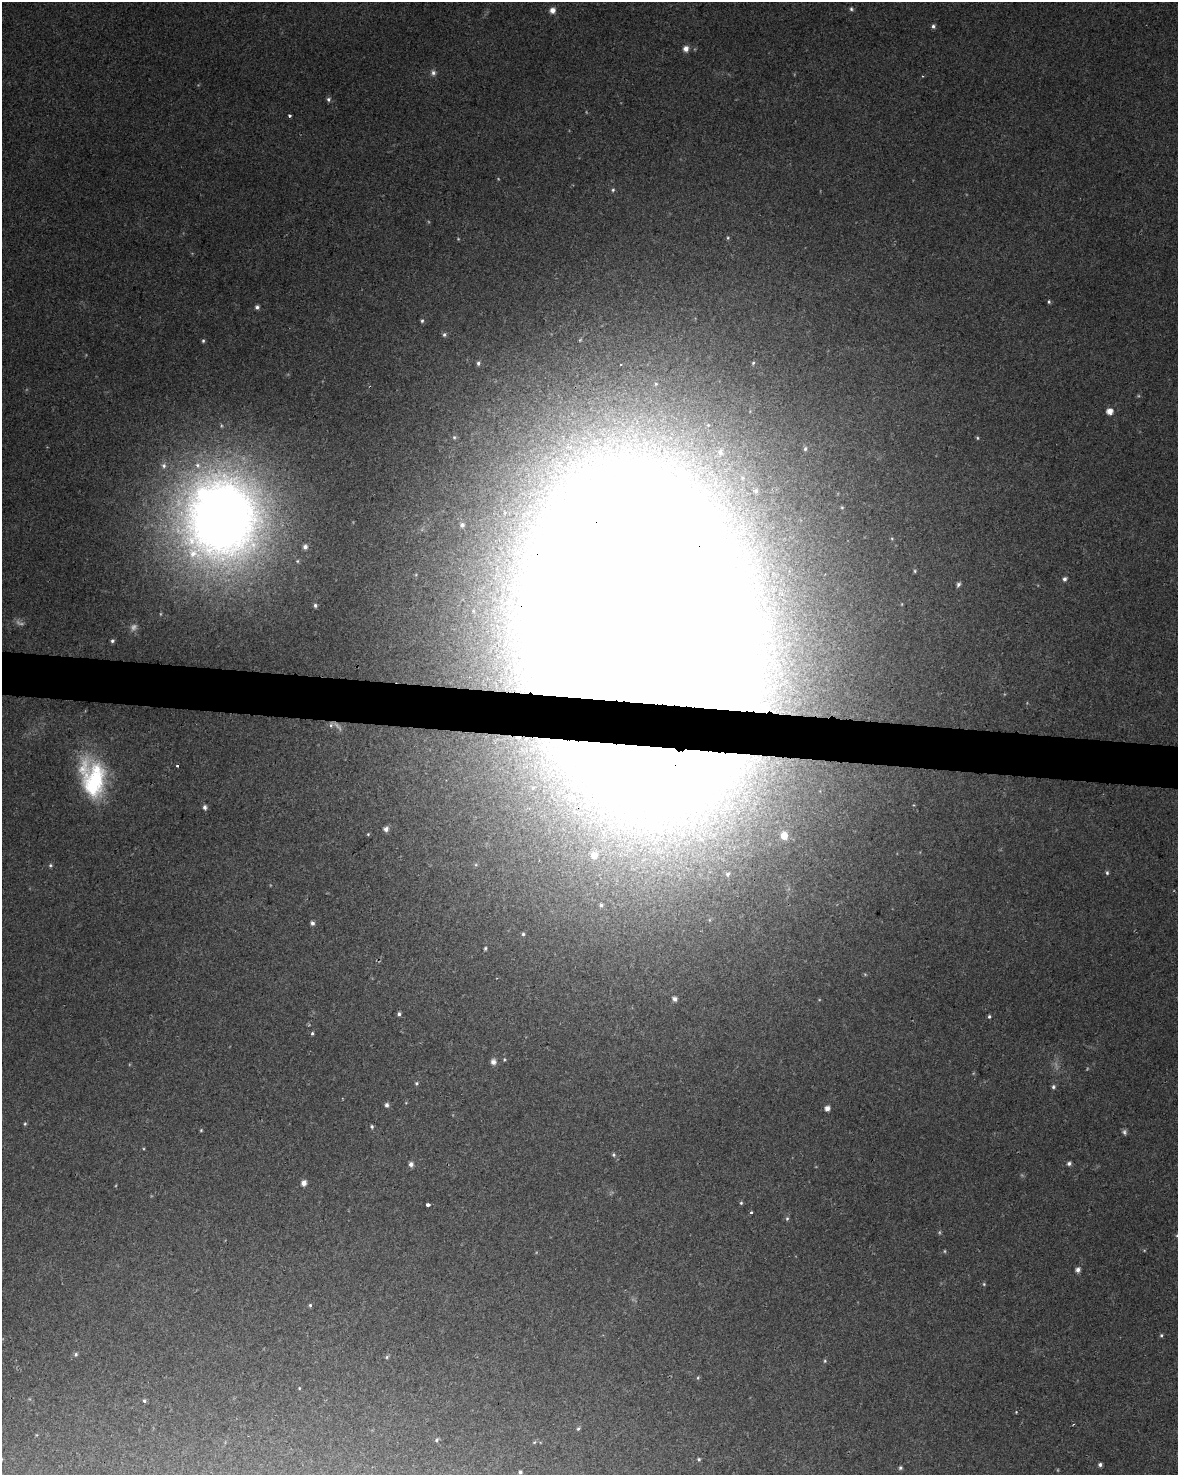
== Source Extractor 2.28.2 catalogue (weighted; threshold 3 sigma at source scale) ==
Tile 6 of 4 x 3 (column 2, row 2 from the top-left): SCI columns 1186-2361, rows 1761-3233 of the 4715 x 4936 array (HDU 1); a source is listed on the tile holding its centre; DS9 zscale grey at full resolution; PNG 1180 x 1477 px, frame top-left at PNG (2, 2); no overlay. Shown black and unused: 3% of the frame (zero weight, under 2 of 3 exposures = <1% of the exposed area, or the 3 px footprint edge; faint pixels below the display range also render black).
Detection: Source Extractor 2.28.2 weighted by HDU 2 'WHT'; one run over the whole footprint, this tile lists its part. Background 0.0562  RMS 0.0069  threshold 0.0308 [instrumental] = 3 sigma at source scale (4.5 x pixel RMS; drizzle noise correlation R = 1.50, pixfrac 1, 0.0396/0.0396 arcsec/px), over >= 5 px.
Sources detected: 106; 10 too faint to see at this stretch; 2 inside a brighter object's white glare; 1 cosmic-ray / hot-pixel residue — not listed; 5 inside a brighter listed object's ellipse — not listed separately; the other 88 listed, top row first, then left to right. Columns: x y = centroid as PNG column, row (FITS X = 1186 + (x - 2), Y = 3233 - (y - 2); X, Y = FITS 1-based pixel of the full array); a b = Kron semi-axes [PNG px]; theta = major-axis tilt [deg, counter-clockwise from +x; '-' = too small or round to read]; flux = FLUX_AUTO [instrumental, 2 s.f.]
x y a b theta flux
851 9 6 5 - 1.3
552 10 6 6 - 4.7
933 26 6 5 - 1.6
686 49 7 6 - 3.9
433 73 8 7 - 2.5
328 99 6 6 - 1.6
289 115 3 3 - 1.6
613 190 6 4 67 1.1
728 238 5 4 - 0.86
1049 302 5 4 - 1.1
257 307 5 5 - 1.9
422 321 6 5 - 1.3
444 335 6 6 - 1.6
203 341 6 4 76 1.2
478 363 6 5 - 1.7
753 363 5 5 - 1
621 364 3 2 - 0.56
1109 411 5 5 - 7
454 437 6 5 - 1.1
977 438 5 4 - 0.86
805 449 7 5 75 1.6
720 452 12 10 -86 7.9
756 491 7 7 - 2.6
842 507 5 4 - 0.8
221 517 87 79 -86 780
462 525 4 4 - 2
305 547 6 6 - 2.9
297 561 5 5 - 1.1
915 571 5 4 - 0.85
1065 579 5 5 - 2
958 584 6 5 - 1.7
315 605 5 5 - 1.6
641 628 145 85 -74 14000
112 641 5 4 - 1.4
331 725 7 6 - 1.9
177 766 3 3 - 3.1
650 774 200 99 -7 1300
93 779 42 25 -79 74
205 807 6 5 - 2.2
386 829 5 5 - 3.1
368 834 4 4 - 0.7
50 865 5 5 - 1.2
476 865 6 4 -18 0.87
1107 873 6 4 -88 1.2
727 874 5 5 - 1.6
601 905 5 4 - 1.4
312 923 5 4 - 2
523 934 4 4 - 1.2
485 948 5 4 - 0.96
675 999 6 5 - 2.6
399 1014 4 4 - 1.6
989 1016 4 3 - 1.1
312 1033 5 4 - 1.1
493 1062 8 7 - 3
416 1083 5 5 - 1
1053 1087 6 5 - 1.4
387 1105 5 5 - 2.1
827 1108 5 5 - 4.1
25 1124 5 4 - 0.91
372 1127 5 4 - 1.2
201 1130 4 3 - 0.73
613 1155 5 5 - 1.1
1069 1163 5 5 - 1.8
411 1164 6 5 - 2.8
304 1183 6 5 - 4.4
741 1203 4 4 - 0.99
428 1205 4 3 - 2.8
751 1213 3 3 - 3.3
787 1218 6 4 64 1.1
1177 1235 5 3 - 0.87
1078 1270 5 5 - 2.9
984 1284 5 4 - 0.84
310 1305 5 4 - 1.1
1161 1335 5 4 - 0.99
76 1354 6 5 - 1.3
387 1357 6 5 - 1.1
825 1361 5 4 - 0.91
698 1378 6 4 71 0.86
299 1388 4 4 - 0.63
144 1401 6 4 -85 1.2
1016 1412 3 3 - 0.57
578 1429 6 4 48 1.2
437 1440 6 4 44 1.2
534 1442 5 3 - 0.74
699 1459 4 4 - 1
1100 1464 4 4 - 1.7
900 1468 5 4 - 1.2
520 1472 4 4 - 1.4
Overlapping masked pixels (flux is a lower limit): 2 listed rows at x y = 641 628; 650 774
Isophote crosses this tile's border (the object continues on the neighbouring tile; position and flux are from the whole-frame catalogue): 1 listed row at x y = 1177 1235